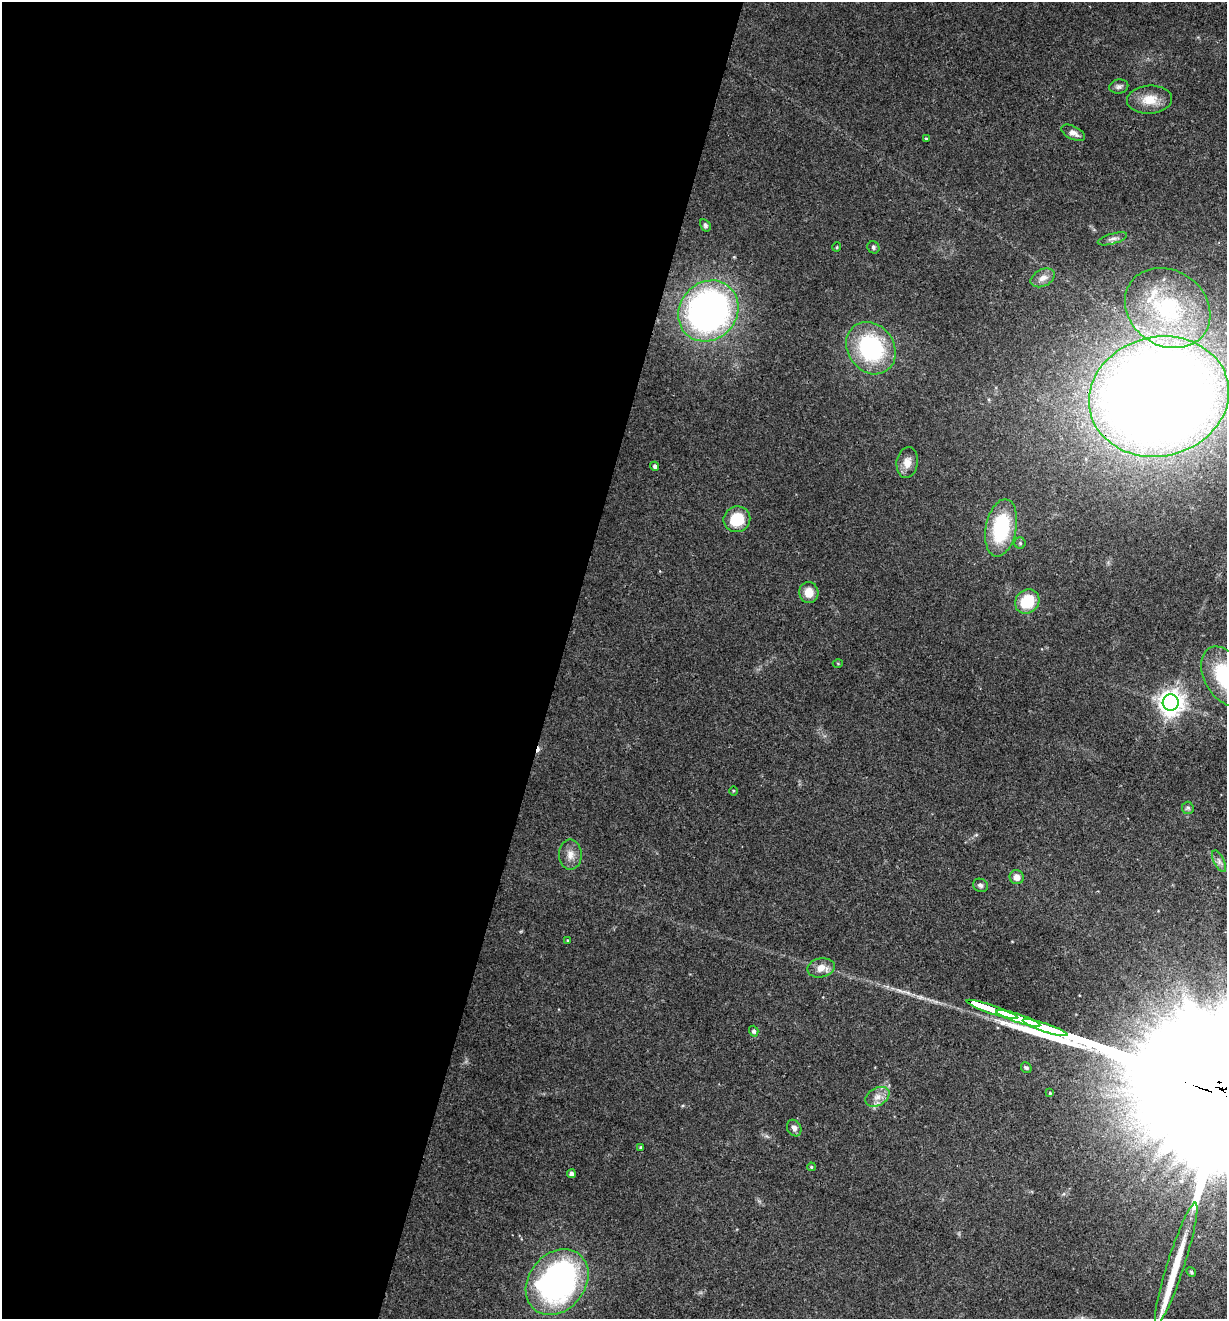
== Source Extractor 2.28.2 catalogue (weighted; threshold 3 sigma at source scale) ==
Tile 5 of 4 x 4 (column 1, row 2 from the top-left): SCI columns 130-1354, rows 2634-3950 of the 5284 x 5266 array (HDU 1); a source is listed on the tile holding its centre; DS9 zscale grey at full resolution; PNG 1229 x 1321 px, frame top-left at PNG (2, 2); each listed source drawn as its Kron ellipse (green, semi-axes under 4 px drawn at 4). Shown black and unused: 46% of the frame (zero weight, under 3 of 4 exposures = <1% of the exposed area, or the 3 px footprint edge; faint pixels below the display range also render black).
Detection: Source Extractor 2.28.2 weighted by HDU 2 'WHT'; one run over the whole footprint, this tile lists its part. Background 0.19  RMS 0.0053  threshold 0.0238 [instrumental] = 3 sigma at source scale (4.5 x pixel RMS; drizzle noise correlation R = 1.50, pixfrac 1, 0.05/0.05 arcsec/px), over >= 5 px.
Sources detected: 48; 1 cosmic-ray / hot-pixel residue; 1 long thin detection or spike segment (spike, bleed or trail) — neither listed nor drawn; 1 inside a brighter listed object's ellipse — not listed separately; the other 45 listed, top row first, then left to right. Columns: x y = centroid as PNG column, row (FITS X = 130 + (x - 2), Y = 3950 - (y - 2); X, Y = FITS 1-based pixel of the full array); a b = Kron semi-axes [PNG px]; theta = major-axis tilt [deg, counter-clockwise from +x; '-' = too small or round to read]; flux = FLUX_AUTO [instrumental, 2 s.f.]
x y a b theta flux
1119 86 9 7 12 1.6
1150 100 23 14 4 9.5
1073 133 13 6 -26 2.9
926 139 4 3 - 0.65
705 225 6 5 - 1.1
1112 239 15 5 16 2.3
837 247 5 3 - 0.44
873 247 6 5 - 1
1043 278 13 8 27 4.1
1168 308 45 37 -35 59
708 311 32 28 48 200
871 348 28 23 -54 59
1159 397 70 59 13 1200
907 462 15 10 81 5.2
655 466 4 4 - 1.7
737 519 13 12 - 17
1001 528 29 15 79 41
1020 543 5 5 - 0.99
809 593 10 9 - 6.5
1027 602 13 11 45 18
838 664 5 3 - 0.47
1225 677 32 20 -60 40
1171 703 8 8 - 530
733 791 4 3 - 0.55
1188 808 6 6 - 1.1
570 854 15 11 -90 5
1219 861 12 5 -65 2.1
1017 877 7 7 - 3.9
980 885 8 6 -25 1.5
567 940 4 3 - 0.46
821 968 14 9 10 5.5
992 1009 27 3 -19 2000
1018 1018 23 3 -18 1800
1045 1028 23 3 -19 2000
754 1031 5 4 - 1.4
1026 1068 6 5 - 0.86
1050 1093 4 4 - 0.69
877 1097 13 8 30 4.2
794 1128 9 6 -59 2.3
641 1147 3 3 - 1.1
811 1167 4 3 - 0.67
571 1174 4 4 - 2.5
1176 1263 63 8 72 19
1191 1272 5 4 - 0.78
557 1282 36 28 50 170
Overlapping masked pixels (flux is a lower limit): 1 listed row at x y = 1159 397
Isophote crosses this tile's border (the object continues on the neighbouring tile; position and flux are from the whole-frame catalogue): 1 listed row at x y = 1225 677